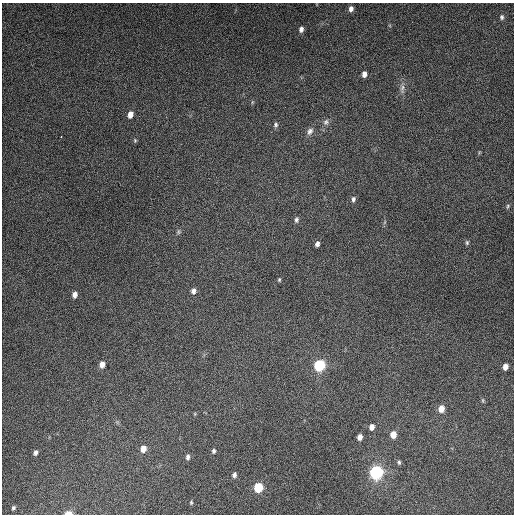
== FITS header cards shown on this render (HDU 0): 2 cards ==
NAXIS1  =                  512
NAXIS2  =                  512

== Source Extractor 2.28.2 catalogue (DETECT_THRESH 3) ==
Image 512 x 512 px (HDU 0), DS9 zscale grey, 1 PNG px = 1 image px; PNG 516 x 516 px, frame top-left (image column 1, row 512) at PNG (2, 3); no overlay
Background 5300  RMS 320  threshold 962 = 3 sigma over >= 5 px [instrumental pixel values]
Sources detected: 39; all 39 listed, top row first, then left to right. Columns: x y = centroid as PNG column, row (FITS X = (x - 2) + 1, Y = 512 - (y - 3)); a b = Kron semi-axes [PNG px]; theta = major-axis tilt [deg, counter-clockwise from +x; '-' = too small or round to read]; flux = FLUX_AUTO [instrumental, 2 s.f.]
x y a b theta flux
351 9 6 5 - 9.9e+04
502 17 7 5 -89 4.6e+04
301 29 7 5 79 8.3e+04
364 74 5 4 - 1.2e+05
402 88 14 6 86 1.0e+05
130 115 7 5 71 1.4e+05
326 122 9 7 49 7.8e+04
276 125 7 6 - 5.0e+04
310 131 11 7 59 9.4e+04
61 137 2 2 - 1.1e+04
135 140 6 4 -71 2.8e+04
353 199 7 5 85 5.8e+04
508 206 6 4 74 2.8e+04
296 220 8 5 79 5.4e+04
178 232 7 5 90 3.7e+04
467 243 6 5 - 3.7e+04
317 244 5 4 - 7.3e+04
279 280 5 4 - 2.8e+04
193 291 6 5 - 9.0e+04
75 295 7 5 82 1.1e+05
102 364 6 5 - 1.5e+05
319 365 8 8 - 1.1e+06
505 367 5 4 - 1.4e+05
483 400 6 4 -90 2.7e+04
441 409 7 6 - 1.9e+05
372 427 6 5 - 1.1e+05
393 435 6 5 - 2.2e+05
360 437 5 4 - 1.2e+05
143 449 7 6 - 1.7e+05
214 451 5 4 - 4.5e+04
35 453 6 5 - 6.9e+04
188 457 6 5 - 6.3e+04
399 462 6 4 82 3.9e+04
376 472 10 9 - 1.6e+06
234 475 6 5 - 6.2e+04
258 487 7 6 - 6.7e+05
191 502 5 4 - 2.4e+04
13 508 4 3 - 3.7e+04
68 513 6 3 0 1.9e+05
At the frame edge (FLAGS 8, measured only in part): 1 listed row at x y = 68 513